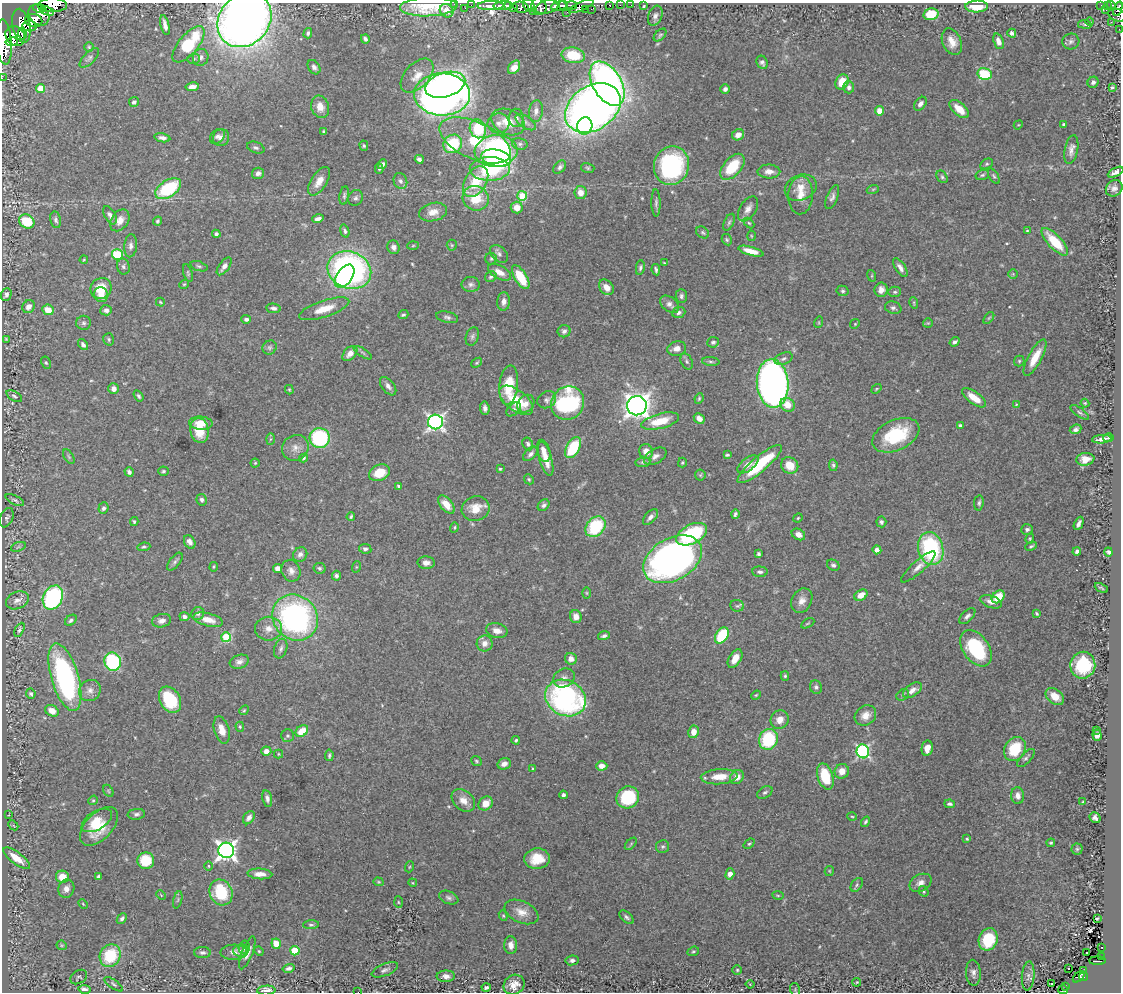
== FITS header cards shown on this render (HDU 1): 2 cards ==
NAXIS1  =                 1119
NAXIS2  =                  990

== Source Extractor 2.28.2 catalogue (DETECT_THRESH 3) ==
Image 1119 x 990 px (HDU 1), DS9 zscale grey, 1 PNG px = 1 image px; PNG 1123 x 994 px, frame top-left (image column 1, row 990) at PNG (2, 3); each listed source drawn as its Kron ellipse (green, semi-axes under 4 px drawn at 4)
Background 1.49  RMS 0.024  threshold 0.0728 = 3 sigma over >= 5 px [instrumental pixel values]
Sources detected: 527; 2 with non-positive FLUX_AUTO (blend fragments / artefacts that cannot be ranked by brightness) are neither listed nor drawn; of the other 525, the 500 brightest by FLUX_AUTO listed and drawn (25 fainter detections omitted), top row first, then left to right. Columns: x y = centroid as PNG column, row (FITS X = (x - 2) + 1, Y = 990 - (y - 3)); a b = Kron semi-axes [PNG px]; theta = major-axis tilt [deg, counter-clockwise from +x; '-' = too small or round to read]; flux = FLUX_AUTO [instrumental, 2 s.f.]
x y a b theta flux
454 4 2 2 - 8.9
52 5 14 7 0 460
471 5 3 2 - 4.8
529 5 7 5 -53 190
572 5 5 3 - 200
610 5 3 3 - 14
620 5 2 2 - 5.7
631 5 2 2 - 1.8
1107 5 3 2 - 77
490 6 13 4 1 360
503 6 9 4 4 190
508 6 3 3 - 160
539 6 8 7 - 140
559 6 8 4 10 800
563 6 5 3 - 240
581 6 14 4 25 170
644 6 3 2 - 1.5
1101 6 4 2 - 7.6
1111 6 5 4 - 140
429 7 28 9 2 49
521 7 8 5 -12 120
547 7 11 6 14 340
977 7 11 6 1 33
39 8 6 4 -10 38
465 8 3 2 - 29
514 8 3 2 - 26
585 9 2 2 - 3.4
591 9 3 2 - 18
1118 9 7 4 71 110
1106 10 4 2 - 4
47 11 7 3 -22 140
447 11 7 6 - 16
534 12 3 3 - 69
567 13 2 2 - 18
931 14 7 6 - 46
39 15 11 9 -45 170
1117 15 9 6 -22 170
655 16 10 7 69 6.7
34 20 9 6 -12 330
244 20 29 25 46 1600
1089 22 4 4 - 2.1
1111 22 2 2 - 22
1085 24 7 4 -8 3.1
165 25 10 4 -77 8.5
21 26 17 9 -78 800
30 26 7 5 -11 140
1119 29 2 2 - 5.5
308 33 5 4 - 3.2
1012 33 4 3 - 4.9
22 34 6 3 -73 220
660 35 7 4 45 2.6
15 36 11 9 -48 870
365 39 4 3 - 3.3
998 41 8 5 -70 9.8
1071 41 8 8 - 4.7
4 42 22 8 -85 1300
11 42 6 4 10 320
952 42 14 9 -67 18
189 44 22 10 50 100
89 47 5 5 - 2.2
573 55 12 8 -10 53
201 57 8 7 - 6.7
89 58 12 5 45 5
193 59 6 5 - 2.8
762 62 7 5 -63 4.5
314 67 8 5 -56 5.8
514 67 7 5 55 13
985 74 7 6 - 73
417 76 20 12 47 22
2 78 2 2 - 4.4
842 82 8 6 62 32
1093 82 6 5 - 4.9
607 84 24 14 -60 670
445 85 20 12 17 470
192 87 7 4 9 10
849 87 6 5 - 4.8
1112 87 4 3 - 2.9
41 88 4 4 - 33
725 89 4 4 - 4.9
442 94 28 21 -1 1300
134 102 5 4 - 4.4
920 104 8 5 50 7.2
320 107 11 9 -75 17
593 108 30 22 34 1400
959 109 12 6 -42 23
536 111 11 7 79 10
879 111 4 4 - 21
516 118 9 7 -87 6.7
508 122 17 12 -25 32
526 122 12 6 -34 6.7
498 123 11 10 - 11
1064 124 4 3 - 2.6
1018 125 5 3 - 1.5
585 126 9 7 67 65
478 129 9 8 - 62
324 131 4 3 - 2
738 135 6 5 - 12
217 136 8 6 43 6
221 137 8 8 - 8.8
162 138 8 4 -10 6
475 140 38 18 -25 100
453 144 10 8 43 79
520 144 8 6 -13 4.5
364 146 5 4 - 2.5
256 148 9 5 -20 4.3
1071 150 15 6 79 9.5
496 151 21 16 5 260
496 158 15 8 -12 130
419 159 5 4 - 5.2
382 164 5 4 - 5.3
987 164 7 5 27 3
671 166 19 17 73 230
560 167 7 5 48 4.5
732 167 15 9 49 59
588 168 7 5 -17 2.7
379 169 5 4 - 2.2
490 169 20 12 0 150
769 171 11 7 -2 13
1116 172 8 4 27 6.2
258 173 6 5 - 6.7
982 175 7 5 17 3.6
994 176 8 4 -57 2.8
942 177 7 5 -56 3
319 181 16 8 57 18
400 181 8 6 -69 6.2
476 182 17 10 58 60
801 188 16 12 23 22
1114 188 9 7 42 7.2
168 189 14 8 32 120
873 189 6 4 19 2.2
580 192 6 6 - 15
344 195 9 4 81 3.5
801 195 19 12 87 26
522 196 5 5 - 56
832 197 12 5 69 6.4
356 198 8 7 - 4.8
476 198 13 12 - 49
656 203 13 4 -89 5
517 207 6 6 - 16
748 209 14 8 57 11
433 212 14 9 14 16
110 215 10 5 -62 6.7
318 219 6 4 16 7.5
56 220 8 5 -78 3.9
120 220 12 8 55 13
27 221 8 6 -30 50
157 221 4 4 - 2.6
729 222 9 4 65 3.5
749 223 6 4 -44 2.2
345 231 7 4 -74 3.6
1027 231 4 3 - 1.5
703 232 7 5 -39 2.9
216 234 4 3 - 3.2
751 236 5 3 - 1.4
727 240 6 4 -59 2.5
1055 242 18 7 -47 53
452 245 5 5 - 2.3
131 246 11 6 85 6.7
413 246 6 4 3 1.7
393 247 7 6 - 6.8
751 251 13 4 -15 18
117 254 5 5 - 81
499 254 10 7 -42 6
491 259 6 6 - 2.8
84 260 4 3 - 1.7
664 263 4 3 - 1.6
123 266 8 6 -79 4.4
199 266 9 4 -18 3.4
224 266 10 5 53 8.6
640 268 7 4 82 3.3
900 268 10 5 -57 7.7
349 270 22 18 -21 480
656 270 6 3 -79 3.2
499 272 12 6 -30 14
188 273 9 4 -73 2.8
1013 274 5 4 - 1.9
345 276 13 7 56 170
872 276 6 4 -72 1.7
491 277 6 5 - 3.4
521 277 13 6 -58 51
184 284 5 4 - 1.9
471 284 9 7 0 6
606 287 8 6 -49 16
101 288 11 10 - 35
881 290 7 6 - 9.7
843 291 6 5 - 3.3
895 292 6 5 - 3.2
6 294 6 5 - 5.7
101 295 7 7 - 18
681 296 7 5 -90 4.2
504 301 9 6 85 8.6
160 302 4 3 - 1.7
914 303 6 3 -73 1.8
670 304 11 7 -39 7.2
29 307 7 6 - 11
274 308 7 4 -6 4.9
893 308 8 6 -16 4.8
324 309 26 8 18 32
48 310 6 5 - 23
106 310 6 5 - 5.4
679 313 7 5 23 4.4
403 315 5 4 - 2.6
447 317 11 5 -13 5.1
989 318 7 3 52 2
246 319 5 4 - 4.9
819 322 6 3 73 1.8
84 323 7 7 - 4.3
928 323 5 5 - 2.1
855 324 5 4 - 1.8
564 331 6 6 - 5.1
472 336 9 6 70 4.4
6 339 4 3 - 1.9
109 339 6 5 - 2.8
713 342 6 5 - 3.6
955 342 5 4 - 3.7
83 345 6 4 -53 4.4
270 347 7 6 - 3.9
677 349 9 7 13 10
350 353 9 6 47 11
363 353 10 3 -32 3.1
1035 357 20 6 62 31
784 359 9 5 24 5.1
687 361 8 5 -66 3.6
1019 361 5 5 - 2.3
711 362 9 3 -5 3
46 363 6 4 -62 2.4
477 363 6 4 39 2.2
773 384 24 16 -86 1100
509 385 20 9 84 46
388 386 10 6 -52 7.3
114 389 5 5 - 9.3
876 389 5 3 - 1.7
289 390 5 4 - 1.9
14 396 9 4 -31 3.8
139 396 6 4 -57 3.2
699 398 5 3 - 2.2
974 398 14 6 -36 25
516 400 20 10 -38 51
547 400 10 8 31 6.6
568 403 17 16 - 180
1085 403 4 4 - 1.9
526 404 10 8 48 12
1016 404 4 4 - 1.5
787 405 7 6 - 21
637 406 10 9 - 1300
485 408 6 4 -83 6.4
514 409 8 5 44 3.8
1080 412 11 4 -35 3.9
699 418 6 5 - 10
660 421 19 7 15 40
436 422 7 7 - 570
201 423 12 6 -3 19
960 426 4 3 - 4.6
1076 429 6 4 25 4.4
200 430 12 9 -80 34
896 435 25 15 25 95
320 438 10 10 - 160
1108 438 5 4 - 3.1
270 439 6 4 88 2
1102 439 10 3 4 10
528 444 7 5 -63 3.9
295 448 14 12 39 14
573 448 11 6 62 87
544 451 11 6 -75 11
646 452 7 6 - 13
530 454 9 5 44 5.7
727 455 4 3 - 2.4
655 456 12 7 30 7.7
69 457 8 4 -59 3.2
304 458 4 3 - 2.1
546 459 18 6 -74 23
1085 459 9 6 8 15
643 462 7 5 9 3
255 463 4 4 - 2
682 463 5 4 - 2
748 464 12 6 37 11
760 464 28 7 40 91
790 465 9 8 - 28
833 465 6 4 -80 2.9
500 469 4 4 - 2.1
163 471 5 4 - 2.6
129 472 5 4 - 4.1
379 473 11 8 24 33
700 475 5 5 - 2.4
529 479 5 4 - 2.3
399 486 3 3 - 3.3
15 500 10 4 -26 3.6
202 500 6 5 - 4.8
979 503 7 5 82 3.4
446 504 11 6 -50 22
544 505 6 5 - 4.9
103 508 6 5 - 4.2
476 509 14 12 19 27
735 514 5 3 - 3.9
351 517 4 3 - 2.3
650 517 9 5 47 6.4
7 518 10 6 68 4.5
798 518 5 4 - 1.8
134 522 4 3 - 2.3
881 522 5 5 - 4.1
1079 523 7 3 65 5.5
454 527 5 4 - 2
595 527 11 8 48 91
1027 529 6 5 - 3.9
692 534 16 9 26 110
798 534 7 5 -29 10
1030 539 5 4 - 1.9
190 542 7 5 -60 7
1031 546 6 4 24 2.5
18 547 8 4 19 2.3
144 547 7 4 7 2.7
365 549 6 5 - 3.9
931 549 17 12 -75 180
877 550 4 4 - 7.5
1077 552 4 4 - 3.9
1108 552 4 3 - 3.6
300 554 7 6 - 7.2
758 554 4 3 - 3.5
673 559 31 21 29 760
175 562 10 5 52 4.1
426 563 8 6 -3 8.9
833 565 6 5 - 4.1
214 567 5 2 - 1.5
356 567 6 4 72 1.7
918 567 22 6 41 12
278 568 4 4 - 11
319 568 6 5 - 3.1
291 571 11 9 -70 10
760 572 8 5 -3 5.1
336 576 5 4 - 4.4
1101 588 7 3 -24 2.2
587 593 6 4 -89 2
861 595 7 5 33 18
998 597 7 5 44 37
53 598 12 9 63 220
17 600 12 8 23 8.3
802 601 13 10 60 13
991 602 11 6 -19 8.8
737 606 7 5 -6 3.2
198 614 7 6 - 4.7
1037 614 4 3 - 2.4
967 616 10 5 44 5.4
184 617 5 4 - 5.1
576 617 6 5 - 13
295 618 24 21 -47 420
71 620 6 4 40 4.2
208 620 15 6 -14 20
162 621 10 6 13 8.6
808 623 7 3 29 1.9
268 629 13 12 - 18
19 630 7 4 63 3.5
497 631 11 7 -11 15
722 635 9 6 57 88
604 636 6 4 16 4.5
226 637 5 5 - 91
485 643 8 8 - 11
976 648 20 13 -55 120
281 649 10 6 72 5.9
571 659 6 5 - 11
735 659 10 6 59 18
113 662 9 8 - 170
239 662 10 6 19 7.7
1083 665 13 12 - 81
785 676 5 4 - 2.6
65 677 35 13 -73 300
564 678 11 9 29 8.4
816 687 7 6 - 4.1
90 690 11 10 - 11
912 690 11 6 34 10
31 693 5 4 - 3.2
756 695 5 4 - 1.9
903 695 7 5 35 3.4
1055 696 10 7 -38 19
566 698 21 17 -27 370
170 700 14 10 -60 82
244 710 5 4 - 2
52 711 7 5 -29 14
865 716 11 9 37 14
780 720 9 9 - 14
240 727 5 4 - 2
222 730 14 7 -74 19
1096 730 3 2 - 1.5
302 731 7 5 39 28
694 732 6 5 - 17
1097 735 6 4 -85 9.5
287 736 6 6 - 3.9
768 739 10 9 - 110
516 740 4 3 - 2.7
927 748 7 5 78 15
1015 749 13 10 58 66
266 751 5 4 - 8.4
863 751 7 6 - 280
278 754 4 4 - 1.9
329 755 6 3 85 2.8
1026 758 11 5 47 4.5
476 761 5 4 - 2.3
504 764 7 5 16 9.1
602 766 5 4 - 11
533 769 3 2 - 1.7
842 771 7 7 - 17
825 776 13 7 -73 56
719 777 18 7 4 27
737 777 8 6 51 13
108 791 6 4 -61 2.5
765 792 8 5 30 3.8
563 795 4 4 - 4.3
1018 796 8 6 -86 9
628 797 11 10 - 98
267 798 8 5 -78 5.4
93 800 5 4 - 2.1
463 800 13 9 -43 16
1083 802 3 2 - 1.4
486 803 8 6 42 20
950 804 5 3 - 3.4
136 814 8 5 6 4.9
9 815 3 2 - 1.7
852 816 5 3 - 1.6
249 818 7 5 55 7.6
1095 818 6 5 - 6.3
97 820 17 9 32 26
866 822 5 4 - 2.9
13 825 6 4 -44 1.9
99 826 23 13 46 47
967 839 4 4 - 2.3
1051 843 4 3 - 2.2
631 844 7 3 46 1.8
749 844 6 4 38 2.4
663 847 6 6 - 3.6
1077 849 5 5 - 2.5
226 850 8 7 - 820
16 858 16 6 -37 28
537 859 13 10 4 37
146 861 8 8 - 56
208 866 5 3 - 1.6
409 867 6 3 70 1.8
829 871 5 4 - 1.8
260 874 12 5 -4 12
730 874 6 4 73 13
98 876 4 3 - 3.1
62 877 6 6 - 25
378 882 5 4 - 1.7
413 883 4 3 - 1.5
920 883 12 8 27 9.9
857 885 8 5 53 3
66 889 9 8 - 11
924 891 5 4 - 2.4
221 892 13 11 -66 73
161 895 5 3 - 1.5
778 895 5 3 - 1.6
449 898 10 6 -21 5
178 900 9 3 76 2.5
398 902 6 4 -87 2.3
83 904 5 3 - 1.7
521 912 18 11 -24 19
503 916 5 4 - 2
626 917 8 5 -42 4.3
1097 918 3 2 - 2
122 919 6 4 48 4.1
311 925 8 4 4 2.9
988 939 11 9 69 67
276 944 5 4 - 28
62 945 5 4 - 2
511 945 9 6 -87 11
244 947 7 5 76 5.4
1102 947 3 2 - 1.5
241 951 8 6 3 5.3
259 951 5 4 - 1.8
295 951 4 4 - 57
693 951 6 4 19 2.4
234 952 13 7 2 10
202 953 8 5 1 4.5
247 953 17 5 68 11
1086 953 2 2 - 5.3
110 956 12 10 59 77
1101 956 3 2 - 19
572 960 6 5 - 5.2
1097 961 8 4 -2 40
289 968 6 4 14 5
1069 969 3 2 - 5.9
385 970 14 6 23 6.1
737 970 5 5 - 2.2
1084 971 4 3 - 17
973 973 13 7 -87 7.6
446 976 9 5 1 9.2
1028 976 14 6 85 6.4
79 977 9 6 32 3.3
1079 977 7 4 42 50
1083 977 4 3 - 28
856 982 4 3 - 1.8
114 984 11 4 -35 3.1
750 984 4 3 - 1.5
1051 984 2 2 - 4.8
514 985 11 9 38 17
1066 987 3 3 - 20
486 988 4 3 - 3.6
84 989 6 4 -9 7.9
266 990 9 5 3 13
795 990 7 5 -72 2.2
1063 990 5 3 - 14
358 992 2 2 - 27
At the frame edge (FLAGS 8, measured only in part): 11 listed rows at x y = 454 4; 52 5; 1118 9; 1117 15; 244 20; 1119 29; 4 42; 189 44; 2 78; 266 990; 358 992
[25 fainter detections neither listed nor drawn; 2 non-positive-flux detections neither listed nor drawn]